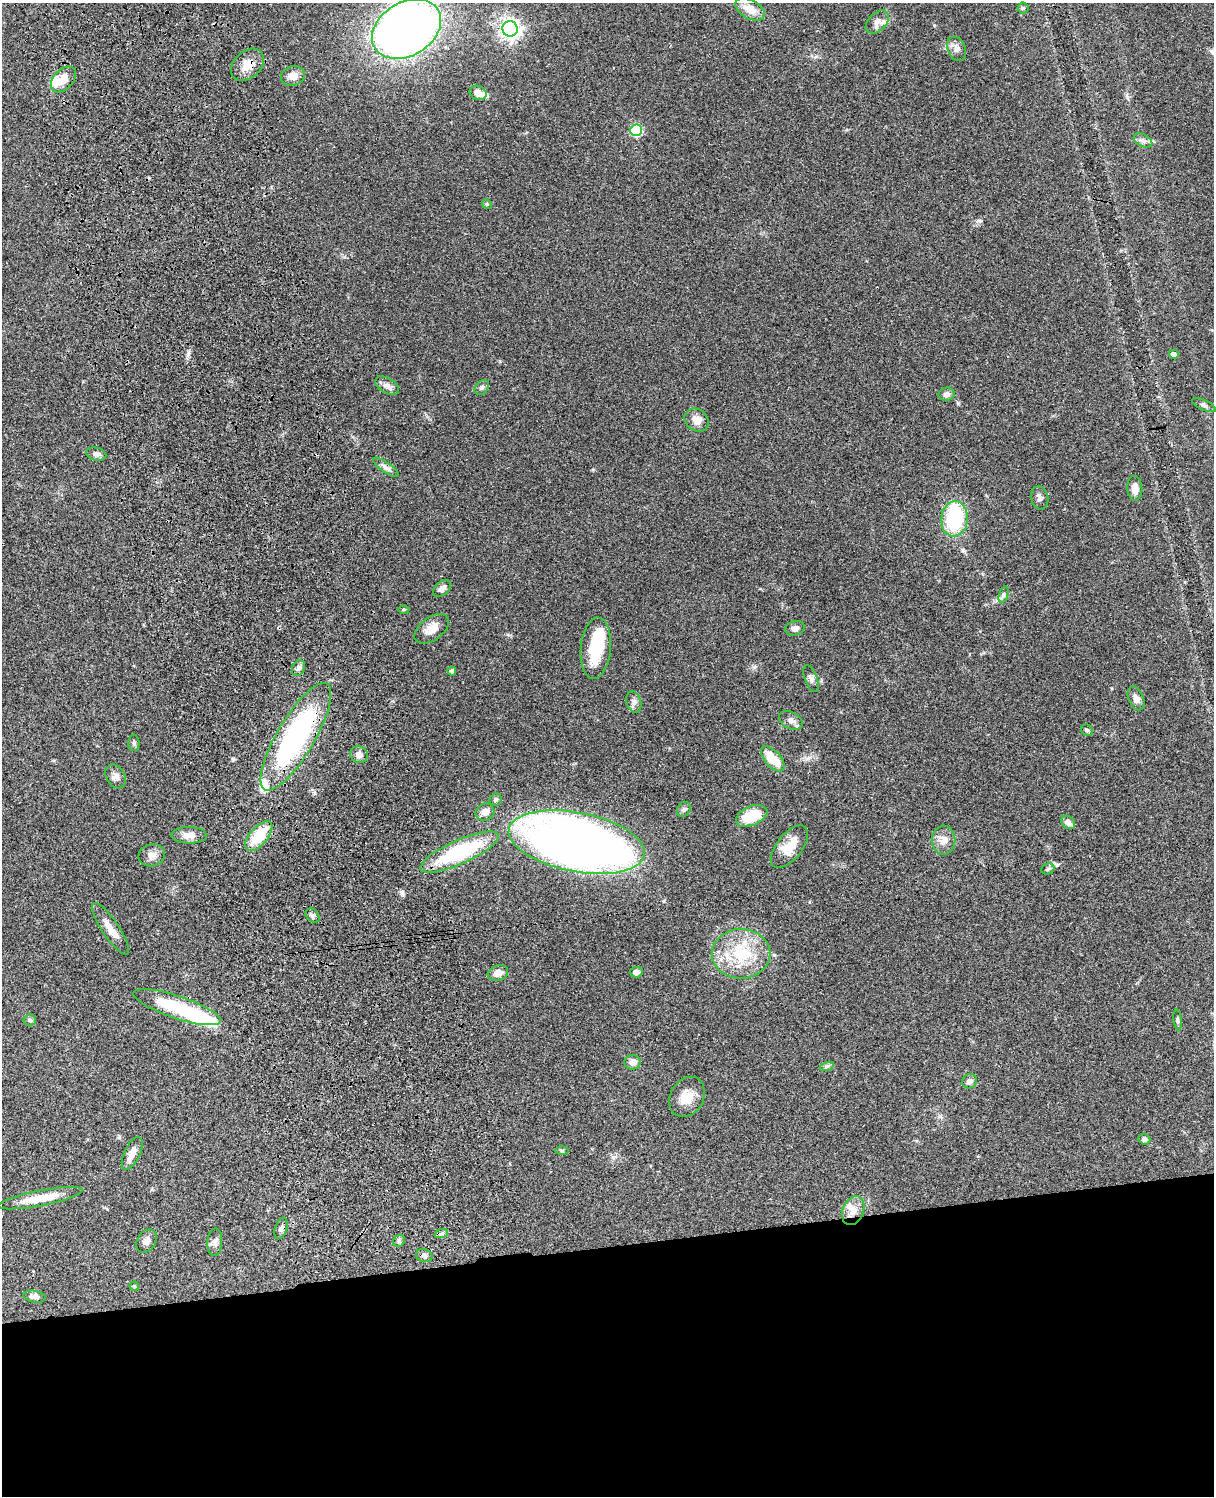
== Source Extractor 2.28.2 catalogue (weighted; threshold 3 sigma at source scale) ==
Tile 11 of 4 x 3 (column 3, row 3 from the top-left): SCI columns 2544-3755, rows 279-1772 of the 5085 x 4926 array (HDU 1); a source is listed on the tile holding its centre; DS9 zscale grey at full resolution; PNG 1216 x 1498 px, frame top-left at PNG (2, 3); each listed source drawn as its Kron ellipse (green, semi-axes under 4 px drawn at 4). Shown black and unused: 17% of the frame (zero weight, under 3 of 4 exposures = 6% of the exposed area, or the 3 px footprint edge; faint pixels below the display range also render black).
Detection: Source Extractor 2.28.2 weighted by HDU 2 'WHT'; one run over the whole footprint, this tile lists its part. Background 0.081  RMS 0.0058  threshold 0.0262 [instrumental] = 3 sigma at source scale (4.5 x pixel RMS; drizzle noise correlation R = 1.50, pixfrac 1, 0.05/0.05 arcsec/px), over >= 5 px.
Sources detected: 89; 3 inside a brighter object's white glare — neither listed nor drawn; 6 inside a brighter listed object's ellipse — not listed separately; the other 80 listed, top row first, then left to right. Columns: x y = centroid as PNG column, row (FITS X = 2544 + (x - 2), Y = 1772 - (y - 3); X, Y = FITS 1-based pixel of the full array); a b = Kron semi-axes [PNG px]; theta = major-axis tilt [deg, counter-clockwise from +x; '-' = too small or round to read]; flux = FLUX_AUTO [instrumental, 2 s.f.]
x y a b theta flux
1023 8 5 5 - 0.91
750 9 16 9 -29 7.5
877 22 14 9 45 3.3
406 29 37 27 32 410
510 29 8 7 - 340
957 49 12 9 -68 3.2
248 65 19 13 43 8.2
293 76 12 9 14 4.9
63 79 15 9 47 6.7
478 93 9 7 -24 4.5
636 130 6 6 - 41
1143 140 10 6 -30 2
487 204 5 4 - 0.59
1174 354 5 4 - 2.9
387 386 13 7 -31 2.9
482 388 8 6 50 1.4
947 394 8 6 15 2.5
1204 405 13 5 -25 1.5
697 420 13 10 -38 4.9
96 454 10 6 -12 2.2
386 467 15 5 -35 2.3
1135 488 12 7 -86 4.2
1040 498 11 8 -77 2.8
954 519 18 13 84 43
442 588 10 6 41 3.3
1003 595 8 4 71 1.2
404 609 5 3 - 0.61
795 628 10 7 14 2.3
432 629 19 11 36 6.9
596 648 31 15 85 23
298 668 8 6 65 2
452 671 4 4 - 1.6
811 679 14 6 -69 2.4
1136 698 12 7 -68 3.5
634 702 11 7 -74 2.2
791 720 12 8 -27 2.8
1087 730 7 5 -43 0.99
296 737 62 18 59 120
134 743 8 5 -89 1.2
359 755 9 8 - 3.2
773 759 15 8 -49 13
116 776 13 9 -60 2.9
496 800 6 5 - 1.2
684 809 8 6 59 1.3
485 812 9 8 - 4.1
752 816 16 9 23 18
1068 822 8 5 -39 3.3
189 835 18 8 -2 5
259 836 18 9 50 19
944 840 14 12 89 4.9
577 842 69 29 -11 590
789 847 25 12 51 11
459 852 42 12 24 54
152 855 13 11 15 3.9
1048 869 7 5 23 1.1
312 915 8 5 -43 1.4
111 929 31 8 -56 6.8
741 954 29 25 0 30
636 972 6 5 - 2.4
498 973 10 7 18 3.9
177 1007 46 11 -18 35
30 1020 6 5 - 1
1178 1020 10 4 -83 1.2
633 1062 8 7 - 3.5
827 1066 7 4 18 1.1
970 1081 7 7 - 2.4
687 1097 21 16 60 9.3
1144 1139 6 5 - 1.8
562 1151 6 4 0 0.8
132 1153 18 8 64 5
40 1198 43 7 11 13
853 1211 15 10 68 5.9
281 1228 11 6 71 2.2
441 1234 7 4 18 1.2
147 1241 12 9 55 2.8
399 1241 6 5 - 1.1
215 1242 14 7 87 2.4
424 1255 8 6 -22 1.8
134 1286 4 4 - 0.76
35 1297 11 5 -9 2.8
Overlapping masked pixels (flux is a lower limit): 2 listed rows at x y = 248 65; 296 737
Isophote crosses this tile's border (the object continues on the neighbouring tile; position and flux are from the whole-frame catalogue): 1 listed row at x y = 406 29
Unlisted compact peaks at least as high as the median listed source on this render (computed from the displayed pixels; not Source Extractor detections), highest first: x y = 402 892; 1057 865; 980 221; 808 758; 754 667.